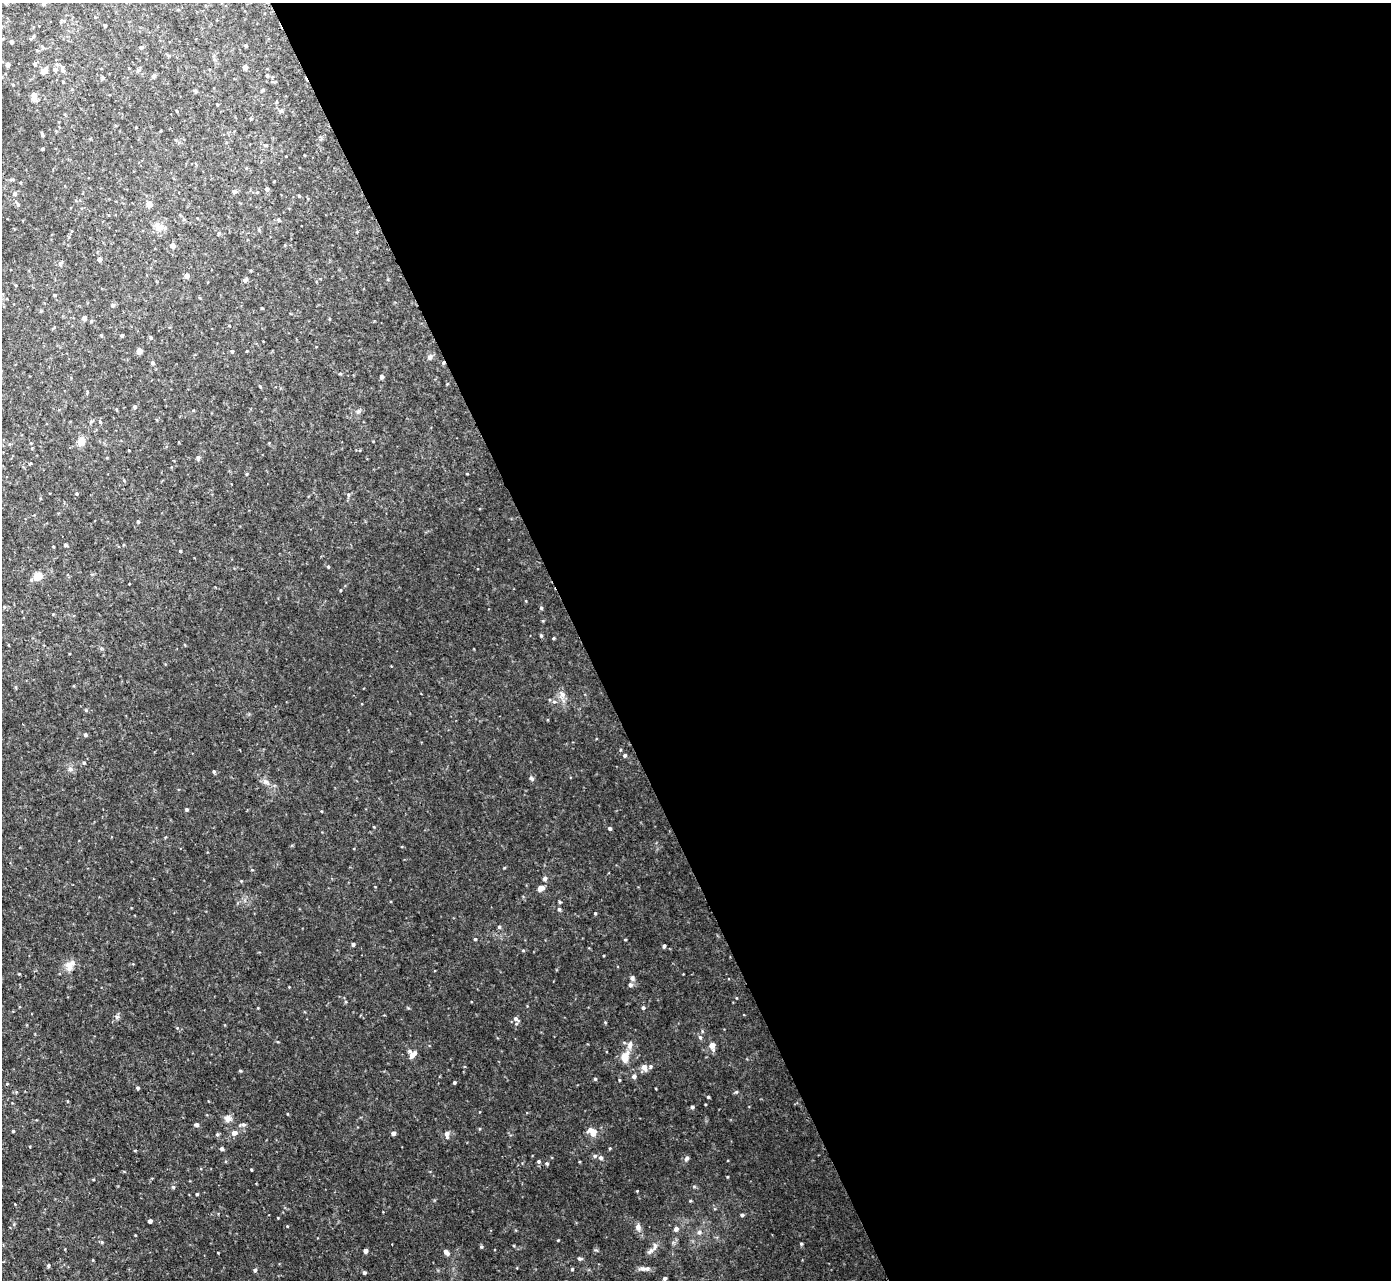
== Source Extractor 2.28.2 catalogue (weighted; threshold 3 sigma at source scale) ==
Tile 8 of 4 x 4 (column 4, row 2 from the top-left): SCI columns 4238-5626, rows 2711-3988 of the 5692 x 5724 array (HDU 1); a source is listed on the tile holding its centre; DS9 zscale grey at full resolution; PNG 1393 x 1282 px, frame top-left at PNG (2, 3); no overlay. Shown black and unused: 58% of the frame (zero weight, under 2 of 3 exposures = <1% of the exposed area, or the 3 px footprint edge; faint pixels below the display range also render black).
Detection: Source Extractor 2.28.2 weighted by HDU 2 'WHT'; one run over the whole footprint, this tile lists its part. Background 0.0659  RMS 0.01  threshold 0.0456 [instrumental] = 3 sigma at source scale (4.5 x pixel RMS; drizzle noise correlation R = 1.50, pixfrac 1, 0.05/0.05 arcsec/px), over >= 5 px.
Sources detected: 136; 3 inside a brighter listed object's ellipse — not listed separately; the other 133 listed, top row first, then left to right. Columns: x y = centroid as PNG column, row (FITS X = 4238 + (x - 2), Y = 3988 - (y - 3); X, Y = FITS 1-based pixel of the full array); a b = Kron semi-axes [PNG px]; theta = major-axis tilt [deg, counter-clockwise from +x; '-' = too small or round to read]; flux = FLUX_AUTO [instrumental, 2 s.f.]
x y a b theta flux
44 4 6 4 40 1.7
105 25 4 3 - 1.2
33 36 6 4 88 1
11 42 4 3 - 2.6
246 46 4 4 - 1.1
141 47 5 4 - 1.7
37 50 5 3 - 0.79
8 64 4 4 - 3.2
35 64 5 4 - 1.6
245 67 4 4 - 4.4
55 69 6 5 - 3
62 69 12 5 -71 3
44 71 7 6 - 6.5
267 75 4 4 - 1.1
154 76 5 5 - 1.7
195 90 6 4 -2 1.1
34 94 6 5 - 3.4
42 135 5 3 - 1.1
42 149 3 3 - 1.3
267 189 4 4 - 2
234 192 5 5 - 1.3
15 194 5 5 - 2.1
299 196 4 3 - 0.8
18 204 6 5 - 1.4
149 204 4 4 - 9.7
278 220 5 4 - 1.1
158 227 15 10 -49 6.7
172 246 6 5 - 2.3
99 259 4 4 - 2.8
60 263 7 4 36 1.4
187 276 4 4 - 4.9
245 280 5 4 - 2.4
55 295 3 3 - 0.97
113 305 5 4 - 1.5
84 318 5 4 - 3.3
101 335 4 4 - 0.79
122 335 3 3 - 1.3
151 337 5 4 - 1.1
139 351 4 4 - 7.9
232 351 4 4 - 1
430 357 8 6 73 2.4
153 363 4 4 - 1.4
381 377 4 4 - 2.6
260 386 5 3 - 0.79
135 407 4 4 - 1.6
358 411 6 5 - 1.8
81 442 9 8 - 6.3
198 458 6 5 - 1.4
246 474 4 3 - 0.85
138 522 4 3 - 1.3
65 545 3 3 - 1.6
180 551 4 3 - 0.81
328 567 4 3 - 1
38 576 10 8 19 7.2
341 590 4 3 - 0.66
541 608 5 4 - 1.1
541 635 4 4 - 1.2
553 638 3 3 - 0.86
562 694 9 5 -60 3.3
554 702 6 4 -1 1.5
85 735 4 4 - 1.3
625 755 5 4 - 1.4
84 762 4 3 - 0.96
214 771 5 4 - 1.2
531 778 6 4 -44 1.3
265 781 9 5 -6 2.7
186 809 4 4 - 1.3
610 828 4 4 - 1.6
545 878 5 5 - 2
541 888 8 6 20 4.6
560 902 5 3 - 0.86
559 909 4 4 - 1.4
595 913 3 3 - 0.84
499 927 5 4 - 1.4
475 939 4 3 - 0.91
353 944 4 3 - 1.6
664 946 4 4 - 1.2
69 966 13 8 -69 5.6
632 978 6 5 - 1.8
630 985 5 5 - 2.4
643 1008 4 4 - 1.6
117 1017 6 5 - 1.8
515 1019 7 6 - 2.3
177 1028 4 4 - 0.79
700 1037 5 5 - 1.6
630 1045 11 5 80 3.5
712 1045 5 4 - 9.6
412 1055 9 5 45 4.9
624 1057 7 5 61 15
644 1067 9 7 -64 4.9
240 1071 5 3 - 0.86
634 1076 5 5 - 2.2
595 1079 4 4 - 1
454 1082 4 3 - 1.2
138 1088 4 4 - 1.4
736 1092 5 4 - 1
708 1097 4 3 - 0.99
692 1107 4 3 - 1.7
228 1118 8 7 - 4.7
243 1124 6 5 - 1.7
196 1125 5 4 - 2.2
13 1131 3 3 - 0.79
592 1132 11 8 -48 9.1
234 1133 5 5 - 4.5
393 1133 5 4 - 2.4
447 1134 8 5 -86 3
222 1149 4 4 - 1.7
595 1156 5 4 - 1.7
601 1158 5 5 - 2
687 1158 7 4 49 1.6
539 1161 5 5 - 1.3
547 1163 5 3 - 0.97
251 1169 4 2 - 0.8
173 1187 5 4 - 1.1
197 1194 3 3 - 1.1
742 1215 4 4 - 1.3
150 1221 4 4 - 3.2
638 1227 7 6 - 3.5
676 1229 5 5 - 3.2
699 1232 6 6 - 1.9
558 1240 3 2 - 0.71
801 1244 4 4 - 1
481 1247 5 3 - 0.93
365 1251 4 4 - 4.5
650 1251 11 5 34 3.3
446 1252 8 5 -49 4
579 1259 5 4 - 1.6
48 1266 5 4 - 1.2
572 1269 4 4 - 0.84
643 1269 8 6 -18 3.1
255 1270 4 4 - 1.8
364 1273 4 4 - 1.4
665 1278 4 4 - 1.6
Isophote crosses this tile's border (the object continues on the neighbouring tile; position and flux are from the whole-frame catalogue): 1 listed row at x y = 44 4
Unlisted compact peaks at least as high as the median listed source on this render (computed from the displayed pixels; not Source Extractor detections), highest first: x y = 610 1148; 637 1191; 70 769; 278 1218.